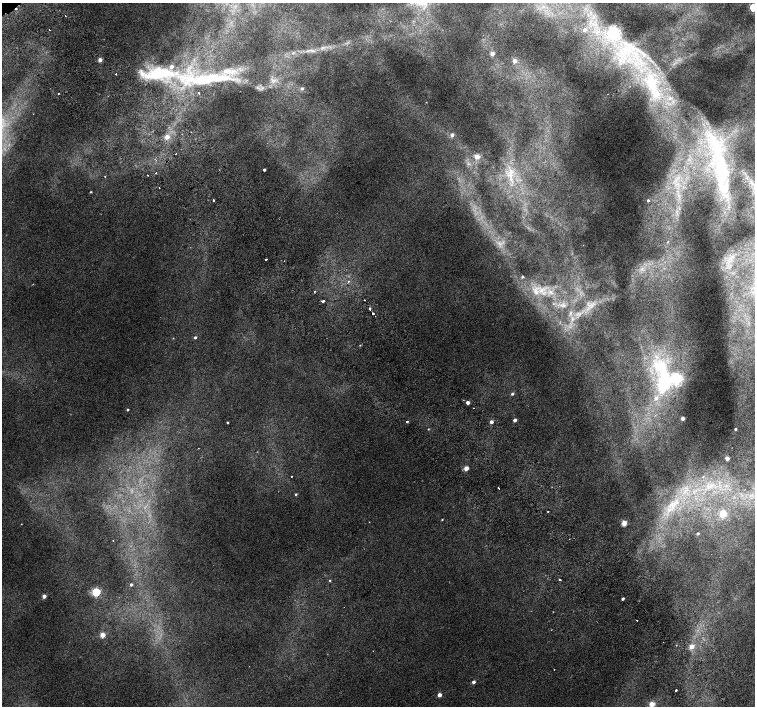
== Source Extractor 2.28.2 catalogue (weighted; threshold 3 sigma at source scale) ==
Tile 6 of 4 x 4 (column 2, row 2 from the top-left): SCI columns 1557-3062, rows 3080-4486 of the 6118 x 6093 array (HDU 1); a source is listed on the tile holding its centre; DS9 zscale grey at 2 x 2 block average (1 PNG px = mean of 2 x 2 image px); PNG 757 x 708 px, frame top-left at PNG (2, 3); no overlay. Shown black and unused: <1% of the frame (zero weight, under 2 of 3 exposures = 3% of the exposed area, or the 3 px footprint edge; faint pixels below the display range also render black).
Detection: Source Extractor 2.28.2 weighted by HDU 2 'WHT'; one run over the whole footprint, this tile lists its part. Background 0.00991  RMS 0.0058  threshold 0.0261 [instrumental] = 3 sigma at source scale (4.5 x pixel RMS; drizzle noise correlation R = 1.50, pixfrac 1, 0.0396/0.0396 arcsec/px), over >= 5 px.
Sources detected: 117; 1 too faint to see at this stretch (2 x 2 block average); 2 inside a brighter object's white glare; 6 cosmic-ray / hot-pixel residue — not listed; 13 inside a brighter listed object's ellipse — not listed separately; the other 95 listed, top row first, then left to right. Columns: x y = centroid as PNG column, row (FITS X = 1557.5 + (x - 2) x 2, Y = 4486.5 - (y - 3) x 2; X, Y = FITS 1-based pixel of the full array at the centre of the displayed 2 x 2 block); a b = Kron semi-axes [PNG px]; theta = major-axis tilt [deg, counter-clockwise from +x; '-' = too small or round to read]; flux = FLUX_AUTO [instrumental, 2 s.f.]
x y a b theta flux
543 6 6 3 -3 4
753 7 3 3 - 92
590 13 7 5 -72 7.8
593 17 8 5 41 9.3
584 29 5 5 - 6.6
49 30 2 2 - 0.84
597 32 10 8 74 19
614 32 5 5 - 350
312 50 11 3 -14 4.8
625 51 35 25 15 120
293 53 5 3 - 2.2
492 54 3 3 - 11
100 60 2 2 - 12
514 61 3 3 - 13
116 74 2 2 - 3.2
204 80 73 17 2 140
651 82 50 19 -74 140
302 88 3 3 - 3
58 93 2 2 - 3.1
426 102 2 2 - 0.59
452 135 3 3 - 6.7
167 137 3 3 - 15
176 154 2 2 - 3.1
477 156 3 3 - 22
264 170 2 2 - 3.2
721 171 77 17 -82 120
156 173 2 2 - 1.2
510 174 25 10 90 31
148 175 2 2 - 3.2
752 182 11 3 -50 6.6
159 188 2 2 - 0.74
91 192 2 2 - 1.3
679 195 6 4 34 4
214 200 2 2 - 9
648 200 3 3 - 3
677 212 6 2 -90 3.3
668 242 4 3 - 1.6
499 243 7 4 -23 6.1
266 259 2 2 - 7.4
642 269 7 3 71 4.2
522 277 3 3 - 2.4
348 281 2 2 - 0.98
536 291 15 11 69 21
314 292 2 2 - 1.2
551 292 7 4 -42 6.6
364 300 2 2 - 2.1
323 301 2 2 - 7.1
553 304 3 2 - 1
589 305 16 11 83 20
370 308 2 2 - 5
373 313 2 2 - 6.4
195 337 3 2 - 2.7
173 338 2 2 - 0.64
677 379 4 4 - 280
664 382 63 22 -77 120
512 394 3 3 - 2.6
468 403 2 2 - 8.8
127 410 2 2 - 1.8
515 420 2 2 - 7.8
407 422 2 2 - 5
491 422 2 2 - 6.2
227 423 2 2 - 1.7
428 429 3 2 - 0.97
735 429 3 2 - 2.3
727 458 2 2 - 15
466 468 3 2 - 24
291 476 2 2 - 1.1
703 477 4 2 - 1
711 486 8 5 46 9
726 486 4 3 - 2.6
498 488 2 2 - 3.9
296 494 3 2 - 1.6
671 505 14 6 43 16
548 511 2 2 - 0.94
723 514 3 3 - 59
442 520 3 2 - 0.99
369 522 2 2 - 0.97
624 523 3 3 - 32
21 524 2 2 - 0.51
698 533 2 2 - 2.2
330 580 3 3 - 1.3
559 580 2 2 - 4.4
131 585 2 2 - 2.9
96 592 3 3 - 120
44 596 2 2 - 9.5
623 599 3 2 - 3.2
637 620 2 2 - 4.3
102 635 3 3 - 33
692 646 3 3 - 18
373 651 2 2 - 0.49
554 669 2 2 - 0.59
473 682 3 2 - 5.6
676 690 2 2 - 5.4
439 695 2 2 - 14
652 704 3 3 - 37
Isophote crosses this tile's border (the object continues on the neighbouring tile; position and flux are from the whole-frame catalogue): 3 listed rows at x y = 753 7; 752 182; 652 704
Diffuse or blended objects may show on this block-average render without a row.